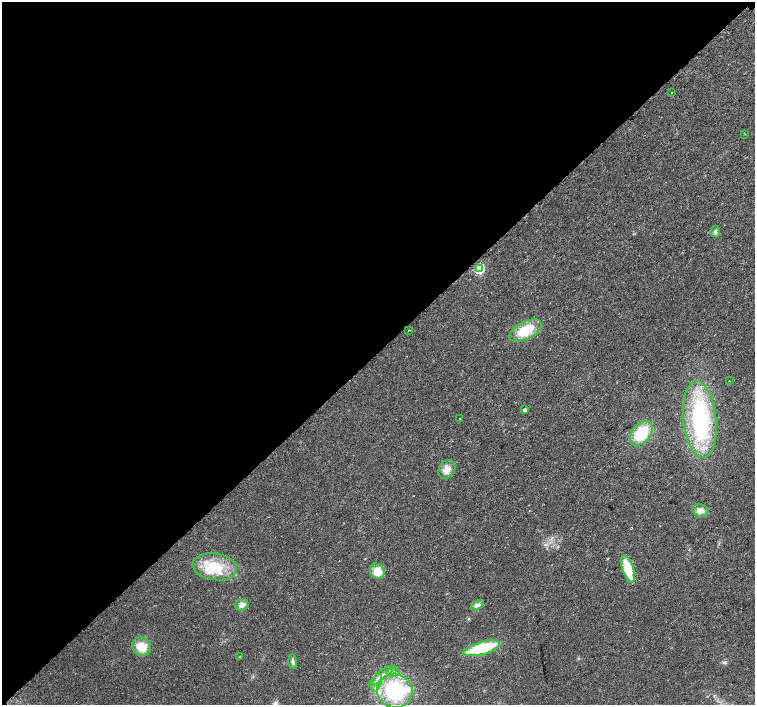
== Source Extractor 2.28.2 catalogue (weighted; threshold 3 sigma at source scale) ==
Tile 5 of 4 x 4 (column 1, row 2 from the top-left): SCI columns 56-1560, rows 3019-4423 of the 6096 x 6087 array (HDU 1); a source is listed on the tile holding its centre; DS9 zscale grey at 2 x 2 block average (1 PNG px = mean of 2 x 2 image px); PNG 757 x 707 px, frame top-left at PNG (2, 2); each listed source drawn as its Kron ellipse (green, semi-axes under 4 px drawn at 4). Shown black and unused: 50% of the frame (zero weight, under 2 of 3 exposures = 2% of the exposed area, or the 3 px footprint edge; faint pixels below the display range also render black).
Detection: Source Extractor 2.28.2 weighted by HDU 2 'WHT'; one run over the whole footprint, this tile lists its part. Background 0.0314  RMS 0.0055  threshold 0.0248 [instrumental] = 3 sigma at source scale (4.5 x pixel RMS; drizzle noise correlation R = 1.50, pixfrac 1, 0.0396/0.0396 arcsec/px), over >= 5 px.
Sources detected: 32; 1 cosmic-ray / hot-pixel residue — neither listed nor drawn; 5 inside a brighter listed object's ellipse — not listed separately; the other 26 listed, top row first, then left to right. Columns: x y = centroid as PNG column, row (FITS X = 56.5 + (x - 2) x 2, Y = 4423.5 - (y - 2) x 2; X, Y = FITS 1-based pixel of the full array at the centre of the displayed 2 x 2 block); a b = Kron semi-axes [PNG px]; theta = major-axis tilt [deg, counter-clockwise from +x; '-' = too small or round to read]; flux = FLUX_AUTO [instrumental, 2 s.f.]
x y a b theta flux
671 93 2 2 - 0.89
745 134 2 2 - 0.49
715 231 6 5 - 3.2
479 269 4 3 - 82
409 330 2 2 - 1.4
525 330 17 8 29 38
729 381 2 2 - 0.59
525 410 3 3 - 4.1
460 419 2 2 - 1.4
700 420 38 16 -84 130
641 433 14 9 51 45
447 469 10 8 55 11
700 510 8 6 -17 9.1
215 567 22 13 -9 41
628 569 14 6 -74 33
377 571 8 7 - 20
242 605 7 5 24 6.5
477 605 7 3 31 3.6
141 647 10 8 -54 21
482 648 19 6 15 62
240 657 3 2 - 0.95
293 662 7 4 -86 3
393 672 7 4 3 4.3
381 676 15 4 39 7.2
376 683 9 4 72 9
395 691 18 17 - 100
Diffuse or blended objects may show on this block-average render without a row.